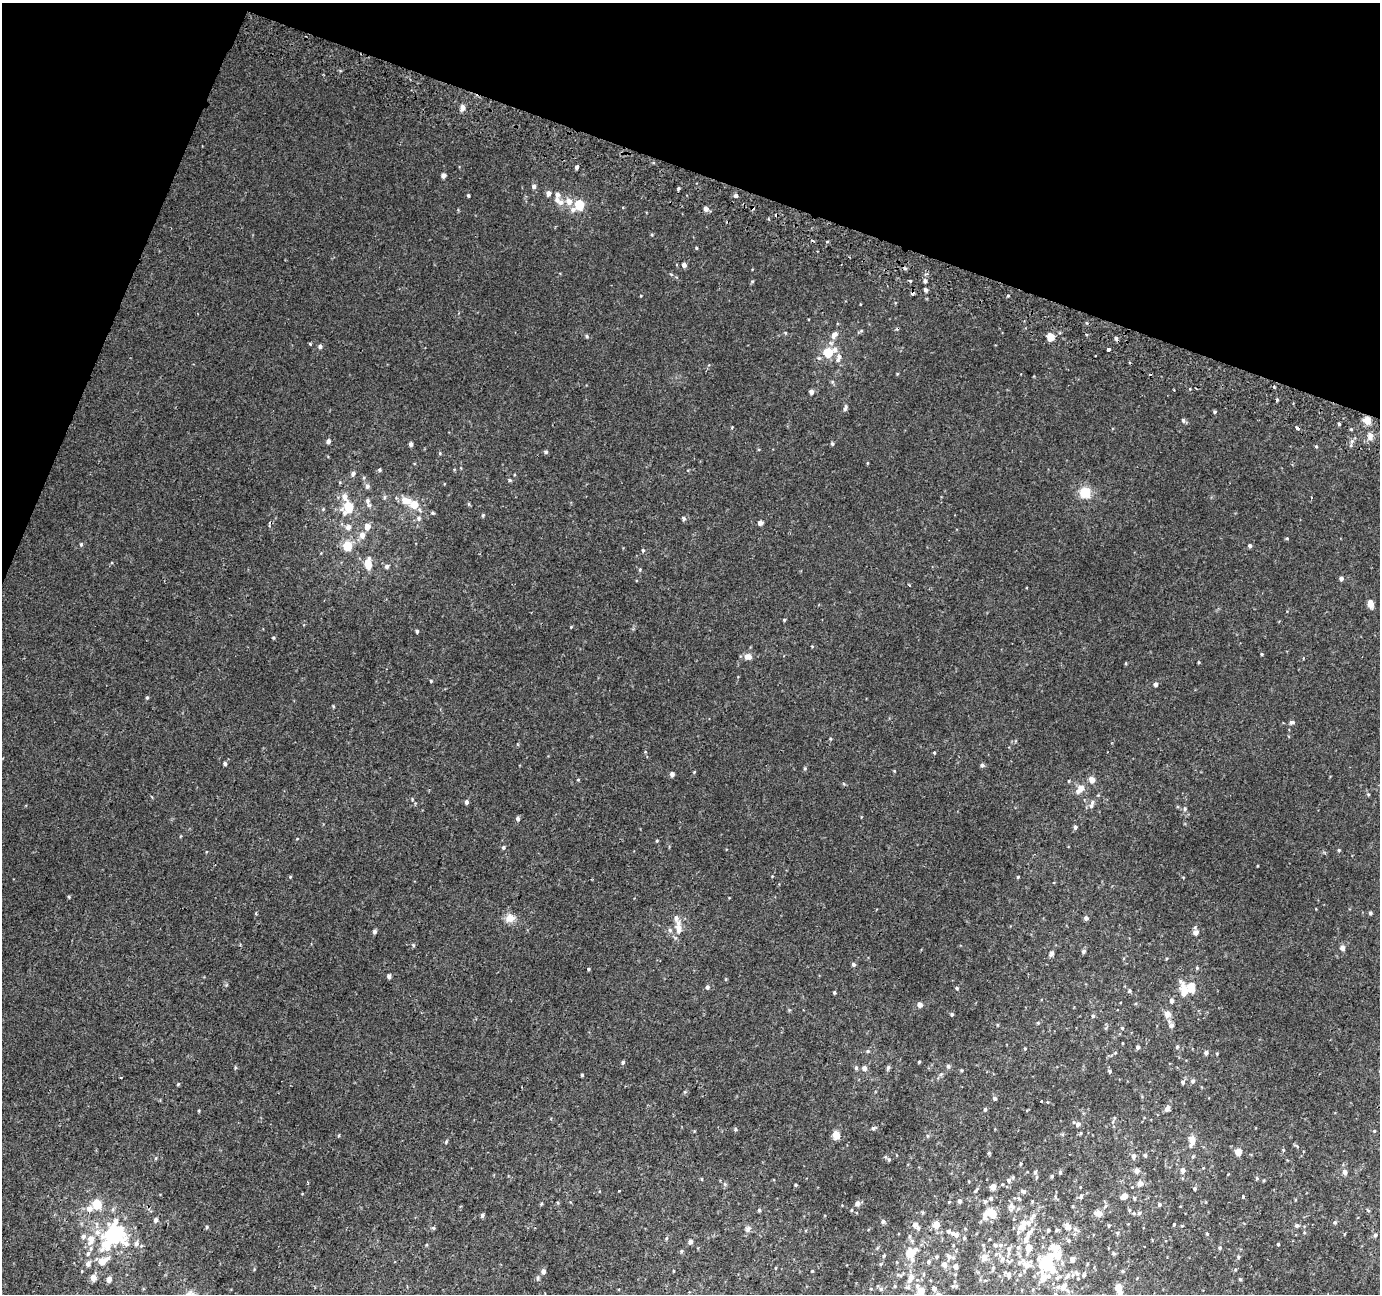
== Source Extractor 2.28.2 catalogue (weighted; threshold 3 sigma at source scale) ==
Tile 2 of 4 x 4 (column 2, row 1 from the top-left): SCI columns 1403-2780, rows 4194-5485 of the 5553 x 5736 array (HDU 1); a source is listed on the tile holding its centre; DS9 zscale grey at full resolution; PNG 1382 x 1296 px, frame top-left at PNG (2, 3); no overlay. Shown black and unused: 18% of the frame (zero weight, under 2 of 3 exposures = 2% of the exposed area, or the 3 px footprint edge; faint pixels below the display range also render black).
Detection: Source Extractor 2.28.2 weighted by HDU 2 'WHT'; one run over the whole footprint, this tile lists its part. Background 0.00354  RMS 0.0031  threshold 0.0139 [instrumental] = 3 sigma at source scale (4.5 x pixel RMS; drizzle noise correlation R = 1.50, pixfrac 1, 0.0396/0.0396 arcsec/px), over >= 5 px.
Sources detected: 328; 1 inside a brighter object's white glare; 8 cosmic-ray / hot-pixel residue — not listed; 26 inside a brighter listed object's ellipse — not listed separately; the other 293 listed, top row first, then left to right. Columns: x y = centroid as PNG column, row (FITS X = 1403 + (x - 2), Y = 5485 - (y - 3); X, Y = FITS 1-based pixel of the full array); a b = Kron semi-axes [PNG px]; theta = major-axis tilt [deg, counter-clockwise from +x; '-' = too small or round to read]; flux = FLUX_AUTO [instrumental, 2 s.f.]
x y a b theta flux
462 107 6 5 - 1.5
576 167 4 4 - 0.7
443 175 5 4 - 1.1
534 186 5 5 - 0.75
678 189 5 3 - 0.38
548 193 5 5 - 1.3
468 195 3 3 - 0.35
736 195 5 4 - 0.69
557 200 10 7 -65 1.4
569 201 9 8 - 2.1
579 205 6 5 - 11
573 209 7 6 - 1.1
706 209 5 5 - 1.2
696 248 4 3 - 0.28
684 265 5 5 - 1
910 280 3 3 - 0.92
925 281 5 4 - 0.62
926 290 4 4 - 0.76
1008 295 4 3 - 0.38
861 331 6 4 18 0.35
834 335 10 7 44 1.4
587 336 6 4 -44 0.49
1050 337 5 4 - 6.4
310 344 5 3 - 0.25
320 346 5 5 - 0.75
835 349 7 7 - 1.2
1108 349 3 3 - 3.9
828 352 6 5 - 11
838 358 12 6 70 1.3
811 392 4 4 - 1.2
1277 399 4 3 - 0.41
845 408 10 5 74 0.71
1214 412 4 3 - 0.45
1367 420 9 8 - 2.6
1183 421 6 4 -70 0.51
1339 424 3 3 - 0.39
1297 428 4 3 - 2.5
1351 429 5 3 - 0.28
1370 437 9 7 77 1.7
328 441 5 4 - 0.95
1352 441 6 4 45 0.65
411 444 4 4 - 0.9
832 444 5 4 - 0.43
1316 446 4 4 - 0.3
546 452 5 5 - 0.51
379 470 5 4 - 0.42
353 473 6 5 - 0.77
510 480 5 4 - 0.37
367 486 6 6 - 0.8
1085 492 13 12 - 5
345 497 9 7 -69 1.7
405 500 12 8 -10 3.4
369 505 7 5 -62 0.7
414 505 7 7 - 4
348 507 6 5 - 9.1
323 509 4 4 - 0.27
345 513 7 6 - 1
433 513 4 4 - 0.32
483 515 5 3 - 0.32
419 518 6 6 - 0.76
683 518 5 4 - 0.57
760 523 5 5 - 1.2
367 526 6 6 - 1.9
348 527 6 5 - 1.2
362 535 8 7 - 1.7
1287 538 4 4 - 0.26
81 544 4 4 - 0.33
347 546 5 5 - 12
1250 546 4 4 - 0.65
643 550 5 4 - 0.35
368 564 9 5 -89 5.5
387 566 5 5 - 0.79
640 570 5 4 - 0.33
1341 578 4 4 - 0.91
1370 604 10 6 -82 1.9
784 620 3 3 - 0.34
571 627 4 3 - 0.22
417 631 4 3 - 0.44
273 638 4 4 - 0.29
1262 654 4 3 - 0.31
748 657 9 7 -8 1.9
431 681 4 3 - 0.29
1156 684 4 4 - 1
147 698 4 4 - 0.35
333 706 5 3 - 0.26
1292 722 7 5 -2 0.65
830 739 5 3 - 0.29
934 752 4 3 - 0.27
225 764 4 4 - 0.6
982 765 5 5 - 0.58
672 774 4 4 - 1.1
1092 779 5 5 - 2.8
578 780 5 3 - 0.24
1069 781 5 3 - 0.23
1081 788 6 6 - 2.5
1368 794 4 3 - 0.32
466 802 5 4 - 0.62
1091 806 6 5 - 0.69
1185 809 6 5 - 0.6
518 819 5 4 - 0.74
1075 827 5 4 - 0.63
297 839 4 3 - 0.2
657 841 4 4 - 0.28
503 847 5 5 - 0.51
1339 850 4 4 - 0.3
290 877 4 3 - 0.26
1018 877 4 3 - 0.25
69 897 5 3 - 0.27
256 913 5 3 - 0.29
1370 913 4 4 - 0.53
510 918 13 11 12 2.3
1086 918 4 4 - 0.85
678 928 14 6 -87 3.3
670 930 6 5 - 0.58
374 931 5 5 - 0.65
1195 932 6 5 - 1.4
1342 948 5 4 - 1.6
1083 951 5 5 - 0.71
1051 953 6 5 - 0.77
853 964 4 4 - 0.69
1197 968 5 4 - 0.37
589 969 4 3 - 0.31
389 976 5 4 - 0.7
707 987 5 5 - 0.64
1192 987 13 9 -86 3.5
957 988 4 3 - 0.37
1129 991 5 4 - 0.44
1184 991 20 8 -75 4.5
834 992 4 3 - 0.33
1171 1001 5 4 - 1.2
920 1005 4 4 - 1.8
952 1014 4 3 - 0.45
1167 1014 7 6 - 1.7
1093 1016 5 4 - 0.47
1038 1023 4 4 - 0.29
1171 1024 10 6 -63 1.2
1122 1028 4 4 - 0.33
1122 1043 3 2 - 0.2
1138 1047 5 4 - 0.48
1177 1047 5 4 - 0.4
1025 1049 4 3 - 0.28
868 1051 5 5 - 0.38
1206 1053 4 4 - 0.85
623 1062 5 4 - 0.5
919 1062 3 3 - 0.32
948 1066 5 5 - 0.6
856 1068 6 5 - 0.49
864 1068 5 5 - 1.4
888 1068 6 5 - 0.61
1110 1071 5 4 - 0.47
582 1075 4 4 - 0.32
1193 1081 5 5 - 0.6
1183 1082 5 4 - 0.69
178 1084 5 4 - 0.27
995 1098 5 5 - 0.59
1041 1101 3 2 - 0.53
985 1109 5 4 - 0.45
1167 1109 7 5 58 1.3
199 1111 4 3 - 0.29
1114 1118 5 3 - 0.29
1078 1124 5 5 - 0.95
873 1128 6 5 - 0.6
735 1129 5 4 - 0.43
1374 1131 4 3 - 0.24
1081 1133 5 3 - 0.29
836 1135 8 7 - 2.6
928 1136 5 3 - 0.35
1192 1140 9 5 88 3.3
446 1142 5 3 - 0.29
1238 1152 5 4 - 4
1145 1155 5 4 - 0.53
1134 1156 6 5 - 0.88
156 1158 5 3 - 0.28
889 1160 6 5 - 0.45
1021 1164 5 3 - 0.34
1183 1170 5 5 - 1.3
1137 1171 5 4 - 1.8
1035 1172 5 5 - 0.52
1060 1172 5 5 - 0.45
1345 1172 5 5 - 1.1
1052 1176 4 4 - 0.38
1013 1177 5 4 - 0.36
1257 1178 5 4 - 0.37
702 1179 5 3 - 0.22
1009 1180 5 5 - 0.72
1264 1180 4 3 - 0.25
307 1182 3 2 - 0.35
1140 1183 6 6 - 1.4
796 1185 4 4 - 0.3
993 1187 5 5 - 2.1
1080 1187 4 3 - 0.22
976 1189 10 2 54 0.44
1194 1189 5 5 - 0.39
619 1191 3 3 - 0.4
1024 1191 6 5 - 0.67
1081 1196 7 5 73 0.58
1124 1196 5 4 - 3.3
1243 1196 3 3 - 0.26
991 1198 4 4 - 0.6
1134 1198 5 4 - 0.41
960 1201 5 5 - 0.48
985 1201 5 5 - 0.58
857 1203 5 5 - 1.3
97 1204 5 5 - 12
541 1204 5 4 - 0.31
1159 1205 5 5 - 0.46
1011 1206 10 8 3 1.3
89 1208 7 6 - 1.9
759 1210 4 4 - 0.43
1129 1210 6 4 -73 0.4
1368 1210 5 3 - 0.24
1098 1213 9 6 -14 2
1139 1213 7 5 18 0.73
992 1214 11 8 -55 3.8
482 1215 4 4 - 0.65
1034 1215 6 6 - 0.82
156 1220 6 5 - 0.77
883 1221 5 5 - 0.65
1335 1222 5 4 - 0.4
1024 1223 15 8 -6 3.1
936 1224 6 5 - 2.7
1174 1224 3 2 - 0.28
915 1225 6 5 - 1.4
1297 1225 6 6 - 0.58
1068 1226 8 6 -56 2
207 1227 5 4 - 0.37
433 1228 5 4 - 0.41
748 1229 10 6 63 0.95
1075 1229 7 5 -46 0.76
1048 1230 4 3 - 0.43
1056 1230 6 4 28 0.45
1018 1232 5 5 - 0.45
117 1233 26 17 -53 19
1118 1233 5 4 - 0.46
1207 1234 3 3 - 0.25
955 1235 13 6 -25 1.5
1375 1235 4 4 - 0.58
909 1236 6 4 -73 0.4
666 1238 5 3 - 0.36
1026 1239 14 7 60 2
90 1240 17 11 82 3.8
1069 1241 6 5 - 0.5
690 1242 5 4 - 1.2
1278 1244 3 3 - 0.34
1000 1245 6 6 - 0.77
1053 1246 13 8 2 2.9
1029 1248 6 5 - 3.7
1220 1248 5 4 - 0.36
1009 1249 8 6 -86 1.1
681 1251 5 4 - 0.39
910 1253 10 8 45 6.8
1114 1253 6 4 -1 0.38
884 1255 5 4 - 0.33
1058 1255 10 6 -81 5.1
949 1256 8 7 - 1
937 1257 5 4 - 0.39
1238 1257 6 3 72 0.32
984 1258 8 6 74 1.9
1002 1259 8 7 - 1.1
1072 1259 5 4 - 1.9
103 1261 12 7 27 3.8
929 1262 5 5 - 0.52
88 1264 7 6 - 0.99
944 1264 5 5 - 1.8
1026 1264 11 7 -35 3
1046 1264 13 9 -87 15
1087 1264 4 3 - 0.26
956 1266 5 4 - 1.4
775 1268 5 3 - 0.23
543 1271 5 4 - 1.2
812 1271 4 3 - 0.24
1122 1271 5 3 - 0.3
1077 1273 9 6 -51 1.1
924 1274 6 3 -71 0.32
1008 1274 7 5 -52 1.3
898 1275 6 4 -19 0.44
1020 1275 5 3 - 0.27
1084 1275 5 5 - 0.48
93 1278 6 5 - 2.3
538 1278 6 4 89 0.43
911 1278 10 7 72 2.6
1043 1278 7 6 - 2.8
109 1279 8 6 66 1.1
1240 1279 4 4 - 0.31
895 1286 5 4 - 0.29
917 1286 7 6 - 0.84
953 1286 5 5 - 0.42
1063 1287 12 7 55 2.2
1118 1287 5 4 - 4.8
934 1288 5 4 - 1
881 1289 5 5 - 0.62
921 1291 5 5 - 3.5
1120 1292 5 5 - 1
Overlapping masked pixels (flux is a lower limit): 2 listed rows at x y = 1367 420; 1297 428
Isophote crosses this tile's border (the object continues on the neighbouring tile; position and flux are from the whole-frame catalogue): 1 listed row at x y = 921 1291
Unlisted compact peaks at least as high as the median listed source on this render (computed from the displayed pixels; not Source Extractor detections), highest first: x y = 413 945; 752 281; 1199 662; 694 772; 805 768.